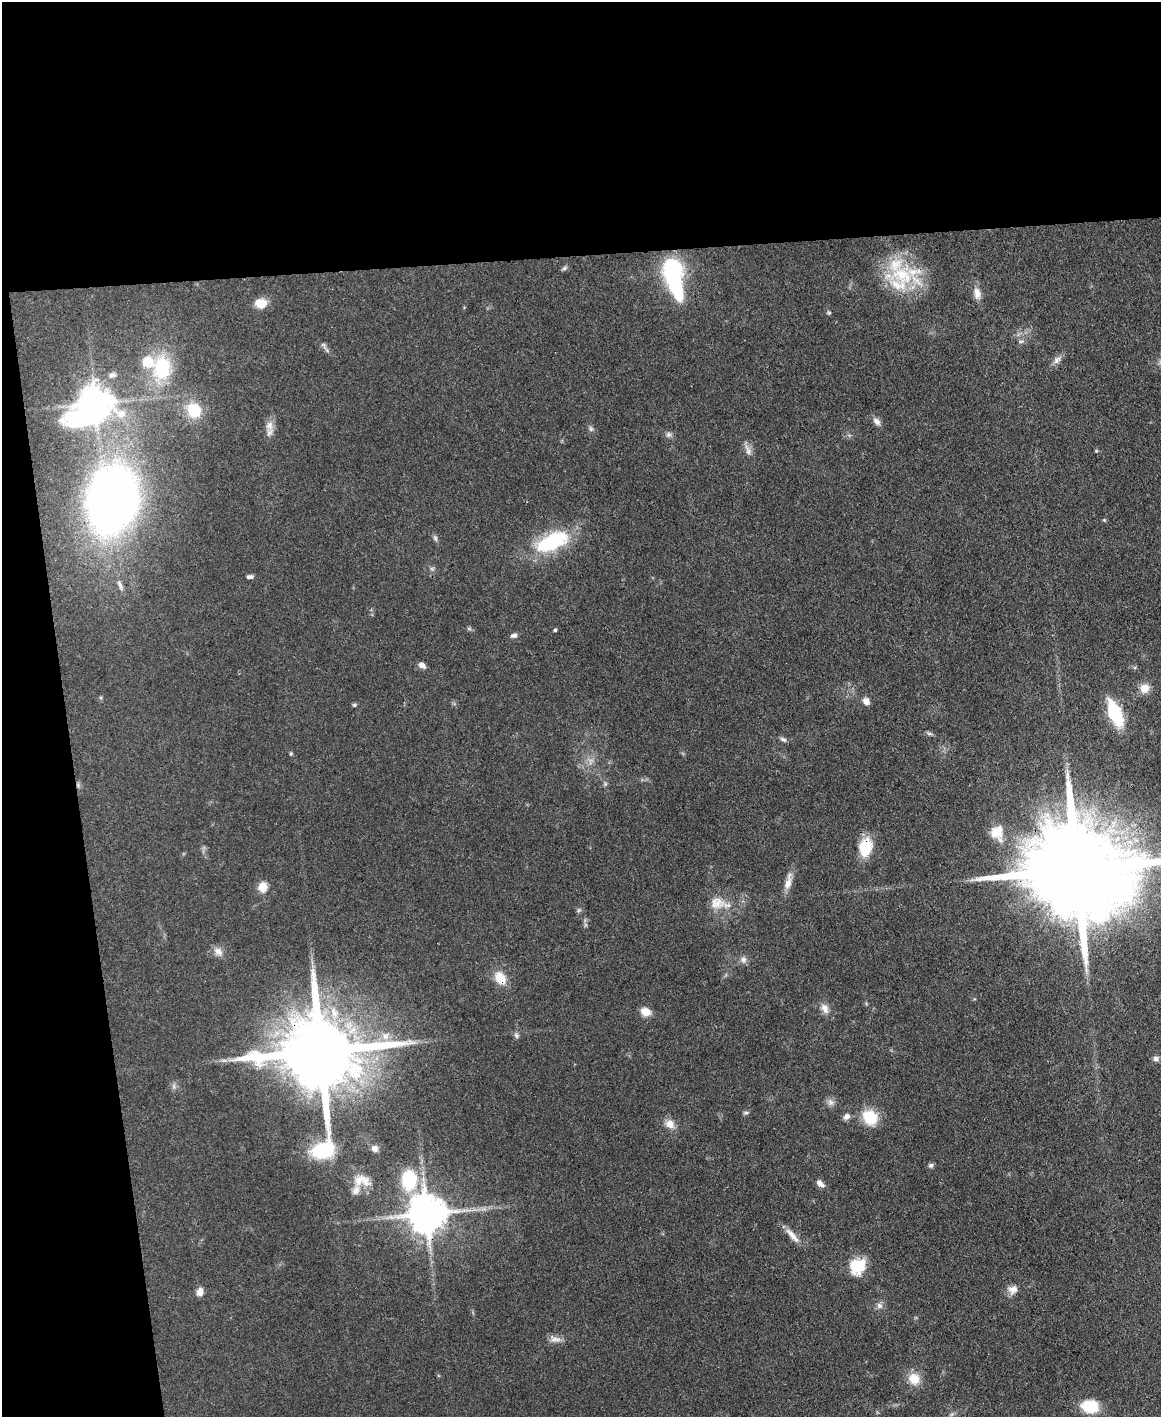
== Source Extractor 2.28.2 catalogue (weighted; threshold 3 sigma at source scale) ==
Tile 1 of 4 x 3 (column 1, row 1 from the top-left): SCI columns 1-1159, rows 3073-4487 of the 4691 x 4623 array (HDU 1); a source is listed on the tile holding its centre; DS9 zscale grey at full resolution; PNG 1163 x 1419 px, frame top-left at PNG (2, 2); no overlay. Shown black and unused: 24% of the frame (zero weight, under 3 of 4 exposures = <1% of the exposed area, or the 3 px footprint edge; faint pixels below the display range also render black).
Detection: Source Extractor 2.28.2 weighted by HDU 2 'WHT'; one run over the whole footprint, this tile lists its part. Background 0.0795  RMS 0.0056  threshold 0.0253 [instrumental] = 3 sigma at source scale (4.5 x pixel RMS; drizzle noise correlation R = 1.50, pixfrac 1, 0.05/0.05 arcsec/px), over >= 5 px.
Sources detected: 80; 1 too faint to see at this stretch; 1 inside a brighter object's white glare — not listed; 5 inside a brighter listed object's ellipse — not listed separately; the other 73 listed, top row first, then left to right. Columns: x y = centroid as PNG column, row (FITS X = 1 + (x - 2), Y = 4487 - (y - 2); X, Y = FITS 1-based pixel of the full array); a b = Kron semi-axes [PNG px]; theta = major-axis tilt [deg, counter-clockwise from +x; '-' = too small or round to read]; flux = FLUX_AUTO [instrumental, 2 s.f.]
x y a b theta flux
564 268 7 5 22 1.2
902 275 48 26 -6 38
675 285 35 12 -67 61
977 293 16 9 -77 4.8
261 303 13 10 -1 8.2
829 313 6 5 - 0.78
1021 341 6 4 18 0.92
323 345 9 6 -57 1.6
1057 360 11 8 50 2.8
162 368 24 17 84 38
112 375 10 7 15 2.4
95 404 17 11 41 1100
194 410 15 14 - 18
877 421 12 7 -45 2.6
269 426 15 10 -89 4.7
591 429 7 5 -55 1.3
668 435 7 7 - 1.7
748 450 18 7 -67 3.4
1096 451 5 4 - 0.54
112 499 44 32 77 450
1104 520 4 4 - 0.58
435 538 8 5 -61 1.3
552 542 41 19 26 43
432 569 6 6 - 1.1
250 577 8 4 6 1.7
120 585 15 5 -70 2.3
555 630 4 3 - 0.81
514 636 9 6 8 1.8
422 665 8 6 -30 2.7
1144 688 12 12 - 5.7
866 701 8 7 - 3.3
354 705 6 4 14 0.93
1115 714 28 12 -67 28
929 733 7 4 -1 1.1
783 739 9 6 -26 1.6
291 754 5 4 - 0.83
605 784 6 4 46 0.9
78 785 7 4 -72 1
995 833 15 13 -32 8.8
865 847 19 13 81 18
1074 870 45 21 2 20000
788 882 24 8 78 5.4
263 887 5 5 - 24
717 903 21 17 -4 10
218 952 13 9 -50 3.9
743 960 9 8 - 2.5
500 978 15 11 -57 10
825 1008 14 9 -58 4.2
645 1011 11 8 -23 6.5
516 1035 8 7 - 1.4
385 1036 11 10 - 4.5
320 1052 26 26 - 9300
1156 1059 7 7 - 1.8
224 1060 9 4 -1 1.7
831 1102 11 8 -49 2.6
746 1113 7 5 2 1.1
847 1116 8 6 33 2.7
870 1117 16 14 -43 18
670 1124 13 11 -34 4.8
375 1148 8 8 - 2.8
931 1165 7 6 - 1.3
362 1180 26 14 -11 9.6
409 1180 19 14 -84 31
820 1183 12 7 -43 2.8
427 1214 11 11 - 1700
792 1235 26 7 -49 5.1
857 1266 17 15 42 19
1013 1289 12 10 18 4.5
200 1292 8 7 - 4.2
879 1306 9 8 - 2.3
555 1339 18 8 -11 3.5
914 1379 14 13 - 8.9
1090 1406 20 14 -8 17
Overlapping masked pixels (flux is a lower limit): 7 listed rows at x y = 902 275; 78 785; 865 847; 1074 870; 500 978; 320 1052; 427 1214
Isophote crosses this tile's border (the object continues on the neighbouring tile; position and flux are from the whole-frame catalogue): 1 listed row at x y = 1074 870